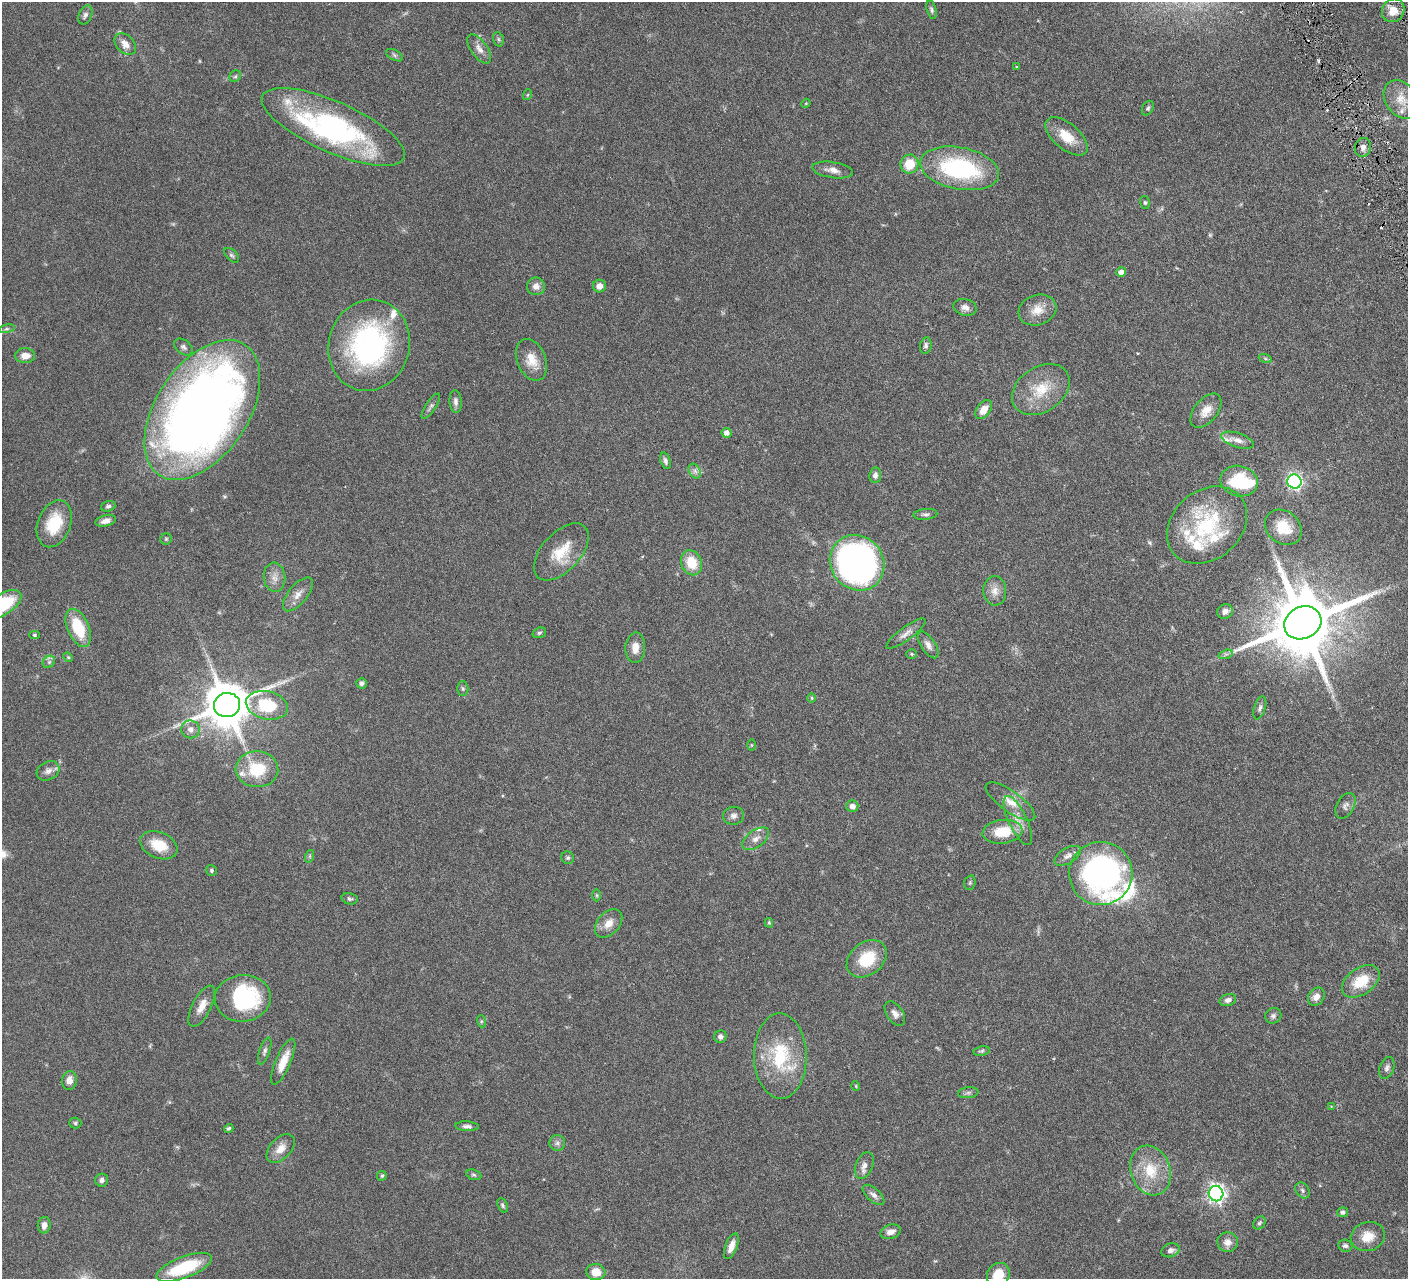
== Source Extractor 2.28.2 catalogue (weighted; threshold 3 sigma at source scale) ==
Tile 10 of 4 x 4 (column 2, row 3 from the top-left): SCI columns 1413-2818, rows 1582-2858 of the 5639 x 5584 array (HDU 1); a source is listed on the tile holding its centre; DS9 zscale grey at full resolution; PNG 1410 x 1281 px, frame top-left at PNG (2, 2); each listed source drawn as its Kron ellipse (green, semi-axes under 4 px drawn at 4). Shown black and unused: <1% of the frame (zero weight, under 3 of 6 exposures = <1% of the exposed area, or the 3 px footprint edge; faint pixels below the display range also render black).
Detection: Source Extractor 2.28.2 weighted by HDU 2 'WHT'; one run over the whole footprint, this tile lists its part. Background 0.0705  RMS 0.0033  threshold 0.0136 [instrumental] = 3 sigma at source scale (4.09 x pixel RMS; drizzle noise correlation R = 1.36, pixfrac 0.8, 0.05/0.05 arcsec/px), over >= 5 px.
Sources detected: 161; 2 too faint to see at this stretch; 3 inside a brighter object's white glare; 1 cosmic-ray / hot-pixel residue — neither listed nor drawn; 10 inside a brighter listed object's ellipse — not listed separately; the other 145 listed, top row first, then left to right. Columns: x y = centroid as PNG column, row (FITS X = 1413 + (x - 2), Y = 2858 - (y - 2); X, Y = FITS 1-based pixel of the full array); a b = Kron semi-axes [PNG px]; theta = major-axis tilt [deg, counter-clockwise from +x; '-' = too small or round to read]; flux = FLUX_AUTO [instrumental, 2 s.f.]
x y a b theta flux
931 10 9 5 -74 0.64
1393 10 12 10 54 3.6
85 15 10 6 65 0.93
498 39 7 5 -73 0.52
125 44 12 8 -47 2.6
479 49 17 8 -55 2.2
394 55 9 5 -28 0.67
1016 67 3 2 - 0.27
235 76 6 5 - 0.58
527 95 5 3 - 0.27
1401 99 21 15 -55 4.7
806 103 5 3 - 0.24
1148 108 8 5 62 0.58
333 127 77 25 -24 66
1066 136 25 13 -40 6.5
1363 147 9 8 - 1.6
909 164 9 9 - 6.4
960 168 40 21 -11 37
833 170 21 8 -8 2.3
1145 203 6 5 - 0.49
232 255 9 5 -44 0.61
1121 272 5 5 - 2
536 286 9 9 - 1.8
599 286 6 6 - 2.1
965 307 12 8 -14 1.6
1037 310 19 15 18 4.1
7 329 8 4 8 0.57
369 345 46 40 73 57
926 345 8 5 81 0.78
183 347 10 7 -39 0.96
25 356 10 7 -1 2.7
1265 358 7 4 -19 0.44
531 360 22 14 -68 4.9
1041 389 31 22 34 9.9
456 401 11 6 -87 1.1
431 406 15 5 56 0.98
984 409 11 6 55 3.3
202 410 78 46 56 300
1206 411 20 11 50 3.7
726 433 5 5 - 1.4
1238 440 17 7 -18 2.1
665 461 8 5 -72 0.77
695 471 8 5 -60 0.99
875 475 8 6 85 1.2
1239 481 19 15 -11 15
1294 482 7 7 - 77
108 506 7 5 18 0.62
925 514 12 5 5 0.84
106 521 10 5 14 1.6
54 524 24 16 69 12
1207 525 44 34 40 26
1283 527 20 16 -40 6.3
166 539 5 5 - 0.43
561 552 34 19 47 8.6
692 563 13 10 -69 6.8
857 563 29 26 -51 120
275 577 15 11 -84 2.5
995 591 14 11 -86 2.7
298 594 20 9 50 2.6
3 604 20 10 33 16
1225 611 8 7 - 1.4
1303 623 19 16 26 3000
78 628 20 10 -67 11
539 633 7 5 17 0.55
906 634 24 6 36 2
35 635 5 4 - 0.48
928 645 15 7 -56 1.6
635 648 15 10 87 2.8
911 654 5 4 - 0.4
1226 654 7 4 18 0.67
68 657 5 4 - 0.32
49 662 7 5 45 0.65
362 683 5 5 - 0.74
463 689 7 5 -89 0.55
812 698 4 3 - 0.25
227 705 13 12 - 1300
267 705 21 14 -13 13
1260 708 12 5 72 0.94
191 729 9 9 - 1.7
751 745 5 4 - 0.28
257 769 21 18 -3 12
48 771 12 9 27 1.7
1010 801 29 10 -36 4.4
852 806 6 6 - 2
1345 806 14 8 61 1.4
734 816 10 9 - 1.3
1018 821 27 9 -65 3.8
1002 832 20 11 7 8.5
756 839 15 8 36 2.2
159 845 19 13 -23 6.8
310 856 6 4 71 0.43
1067 856 14 7 30 1.6
568 858 6 6 - 0.58
211 870 6 5 - 0.46
1101 873 31 31 - 83
970 883 7 5 71 0.44
596 895 6 4 -89 0.42
350 899 8 5 -13 0.66
609 923 16 11 48 3.1
769 923 5 4 - 0.43
867 959 22 16 38 11
1361 981 21 13 35 7.9
1316 997 9 7 54 2.1
243 998 28 23 5 26
1228 1000 8 6 17 1.1
202 1006 22 9 62 3.3
895 1014 14 8 -55 1.6
1273 1016 8 7 - 0.84
481 1021 6 4 -72 0.42
720 1037 6 6 - 1.1
265 1051 14 5 71 0.93
981 1051 8 5 10 0.56
780 1056 42 26 -89 19
283 1062 25 7 67 5
1387 1068 11 7 67 1.1
69 1080 9 7 80 2.1
856 1086 5 3 - 0.24
968 1093 10 5 7 0.75
1331 1106 3 3 - 0.22
75 1123 6 5 - 0.49
467 1126 12 5 -3 0.99
229 1128 5 4 - 0.47
557 1143 8 7 - 0.93
281 1148 17 10 46 3.2
864 1165 14 8 67 1.8
1150 1170 25 19 -70 9.5
474 1175 8 5 -18 0.57
382 1176 5 4 - 0.47
102 1180 6 6 - 0.93
1302 1190 8 6 -55 0.76
1216 1194 7 7 - 120
874 1195 13 6 -41 1.4
503 1205 7 5 -68 0.6
1342 1212 5 5 - 0.79
1259 1223 7 5 51 0.55
44 1225 8 6 80 1.6
891 1232 10 7 17 2.1
1368 1237 17 14 15 4.8
1228 1242 10 10 - 2.1
731 1246 13 6 69 2.2
1345 1246 7 6 - 0.83
1170 1250 9 6 21 1.3
184 1267 29 10 21 15
596 1272 9 8 - 4.1
998 1275 12 11 - 6.1
Isophote crosses this tile's border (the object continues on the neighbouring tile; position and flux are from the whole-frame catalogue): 2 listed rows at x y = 3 604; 998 1275